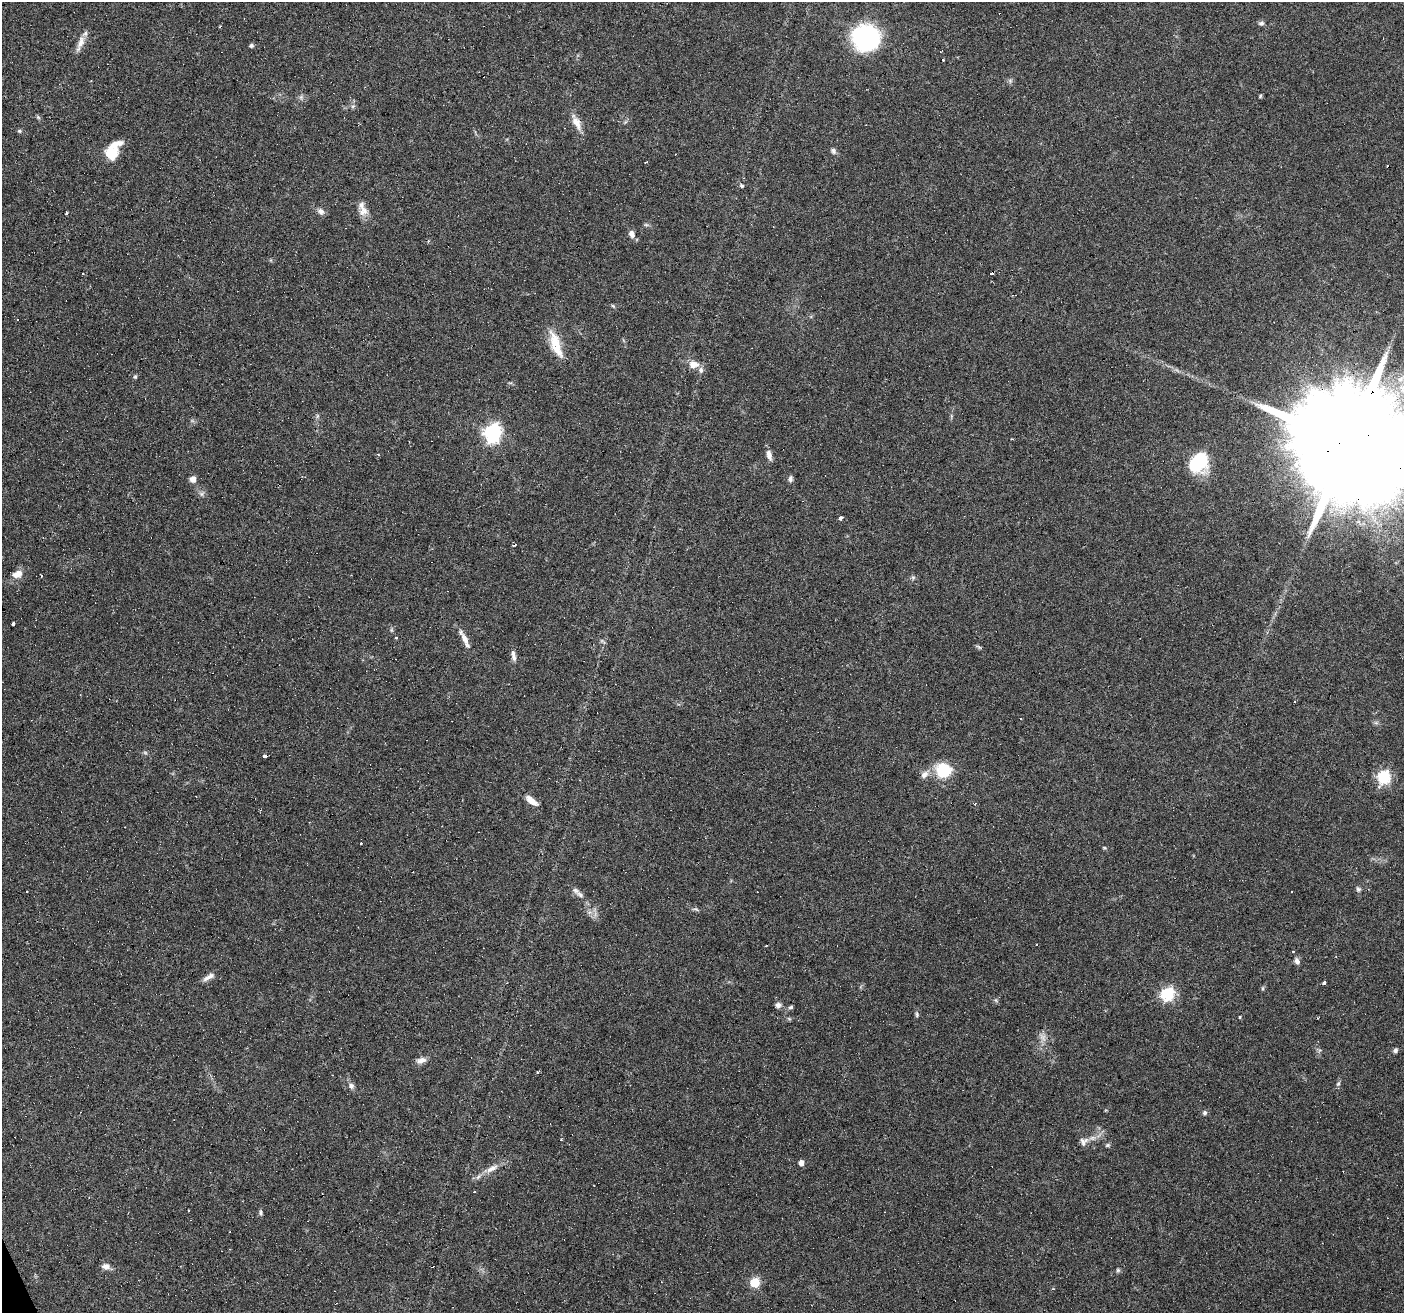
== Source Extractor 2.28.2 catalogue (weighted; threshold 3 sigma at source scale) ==
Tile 7 of 4 x 4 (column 3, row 2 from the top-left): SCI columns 2807-4208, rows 2706-4016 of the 5611 x 5467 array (HDU 1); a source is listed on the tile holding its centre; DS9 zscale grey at full resolution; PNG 1406 x 1315 px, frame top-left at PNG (2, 2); no overlay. Shown black and unused: <1% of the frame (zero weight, under 4 of 8 exposures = <1% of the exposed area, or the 3 px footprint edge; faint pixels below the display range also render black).
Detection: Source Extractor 2.28.2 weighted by HDU 2 'WHT'; one run over the whole footprint, this tile lists its part. Background 0.0498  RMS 0.0024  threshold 0.00977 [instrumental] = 3 sigma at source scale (4.09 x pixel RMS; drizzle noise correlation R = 1.36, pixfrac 0.8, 0.0396/0.0396 arcsec/px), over >= 5 px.
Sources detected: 103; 2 too faint to see at this stretch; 20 cosmic-ray / hot-pixel residue — not listed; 4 inside a brighter listed object's ellipse — not listed separately; the other 77 listed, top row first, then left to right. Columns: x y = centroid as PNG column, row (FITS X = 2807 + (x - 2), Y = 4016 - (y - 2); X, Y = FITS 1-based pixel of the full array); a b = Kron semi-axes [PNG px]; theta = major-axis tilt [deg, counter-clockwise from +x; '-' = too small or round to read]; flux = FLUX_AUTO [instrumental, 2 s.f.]
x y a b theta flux
1261 23 8 5 10 0.55
866 37 14 13 - 70
80 43 23 7 69 2
251 45 4 4 - 0.58
1010 81 6 6 - 0.49
1260 96 5 4 - 0.27
353 106 6 5 - 0.43
38 117 7 4 -45 0.34
576 122 22 8 -62 2.4
625 122 6 4 71 0.33
19 131 5 5 - 0.32
833 151 9 6 -59 0.66
111 153 13 12 - 6
364 210 15 12 -43 1.9
321 211 10 7 -43 0.94
66 213 4 3 - 0.43
646 225 7 4 -18 0.35
631 234 8 6 -85 1.1
83 273 3 3 - 0.7
613 306 6 4 -44 0.28
556 348 30 15 -60 4.7
694 364 13 9 2 2
135 377 6 4 -69 0.33
317 416 7 4 72 0.36
492 433 7 7 - 80
1348 443 40 26 18 11000
769 455 12 6 -75 1.4
1199 463 21 17 50 13
790 478 8 5 82 0.61
193 479 8 7 - 1.1
201 494 8 6 8 0.63
840 518 3 3 - 11
514 545 4 3 - 0.37
18 574 13 10 16 1.9
41 576 3 3 - 7.2
913 578 6 5 - 0.42
13 624 3 3 - 1.8
465 640 24 6 -66 2
603 641 9 3 -40 0.36
979 647 7 4 -44 0.36
513 656 15 5 -80 1
1294 702 3 3 - 0.42
1376 723 7 4 -18 0.41
266 756 5 3 - 6.6
943 770 16 14 -10 8.7
924 775 12 8 49 1.4
1383 777 6 6 - 32
532 801 14 6 -37 2.3
1104 848 5 4 - 0.24
1358 889 8 6 -54 0.5
1292 892 3 3 - 1.5
580 894 13 6 -28 1
696 909 8 5 -23 0.42
766 946 3 3 - 0.66
1297 961 8 6 -70 0.91
209 977 17 6 29 1.2
1324 983 3 3 - 3
1263 988 6 4 72 0.3
1167 994 6 6 - 31
778 1005 7 6 - 0.86
791 1007 6 4 16 0.4
917 1014 8 5 -81 0.4
1240 1017 4 3 - 0.2
1395 1050 6 5 - 0.58
421 1060 13 7 17 1.2
1338 1084 7 5 54 0.42
351 1086 9 7 -47 0.83
1205 1113 6 5 - 0.55
1084 1141 13 11 55 1.4
1108 1145 7 5 16 0.37
801 1163 5 5 - 1.4
492 1168 20 8 30 2.2
475 1192 3 3 - 0.66
261 1213 8 5 -81 0.43
106 1266 11 7 -10 1.1
1118 1270 6 5 - 0.37
755 1283 6 5 - 12
Overlapping masked pixels (flux is a lower limit): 2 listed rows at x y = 1348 443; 266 756
Isophote crosses this tile's border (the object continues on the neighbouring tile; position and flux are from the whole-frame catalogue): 1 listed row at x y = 1348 443